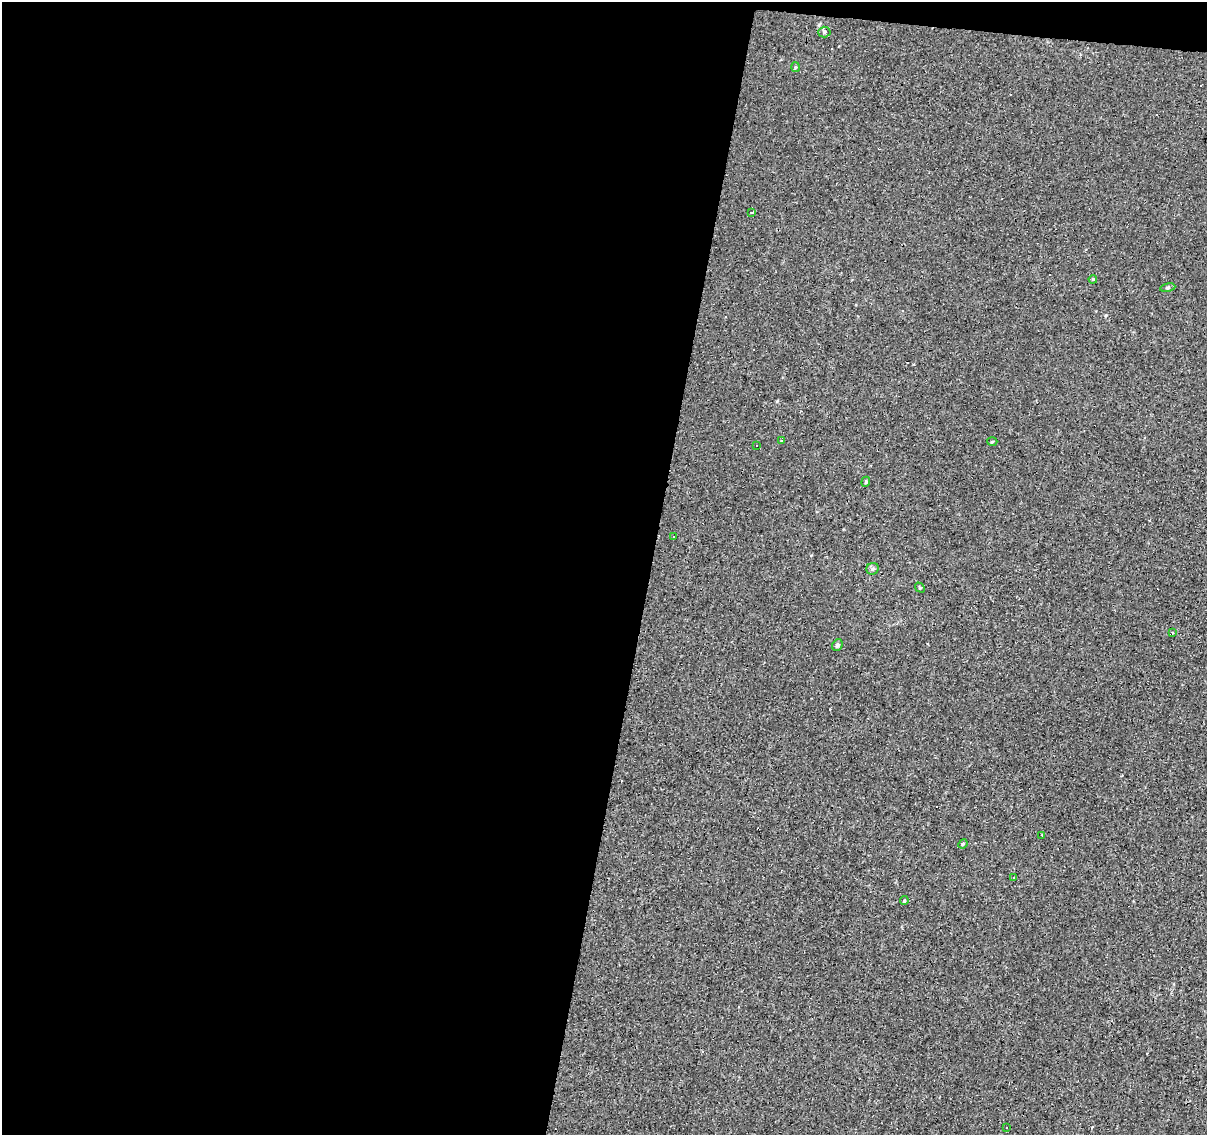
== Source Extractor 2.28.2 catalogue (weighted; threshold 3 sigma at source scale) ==
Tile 1 of 4 x 4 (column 1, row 1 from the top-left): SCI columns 1-1205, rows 3622-4754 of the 4824 x 5035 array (HDU 1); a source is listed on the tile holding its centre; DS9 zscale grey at full resolution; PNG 1209 x 1137 px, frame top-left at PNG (2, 2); each listed source drawn as its Kron ellipse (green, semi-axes under 4 px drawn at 4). Shown black and unused: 55% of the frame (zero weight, under 3 of 4 exposures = <1% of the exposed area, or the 3 px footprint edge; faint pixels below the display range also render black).
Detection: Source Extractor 2.28.2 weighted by HDU 2 'WHT'; one run over the whole footprint, this tile lists its part. Background -0.00146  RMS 0.0033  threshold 0.0146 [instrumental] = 3 sigma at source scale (4.5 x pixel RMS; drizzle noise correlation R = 1.50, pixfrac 1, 0.0396/0.0396 arcsec/px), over >= 5 px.
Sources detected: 34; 15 cosmic-ray / hot-pixel residue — neither listed nor drawn; the other 19 listed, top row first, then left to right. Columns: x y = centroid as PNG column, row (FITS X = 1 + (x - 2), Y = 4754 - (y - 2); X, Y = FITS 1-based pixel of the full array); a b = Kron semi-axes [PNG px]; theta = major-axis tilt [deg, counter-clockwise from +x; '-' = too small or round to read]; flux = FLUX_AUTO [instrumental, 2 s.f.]
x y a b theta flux
824 32 6 5 - 0.62
795 67 5 3 - 0.32
752 212 3 3 - 1.7
1093 279 4 3 - 0.26
1168 288 8 4 10 0.49
782 441 3 2 - 0.44
992 442 5 3 - 0.29
757 446 3 2 - 0.52
866 482 5 4 - 0.44
674 537 3 2 - 0.35
873 569 6 6 - 0.79
920 588 5 4 - 0.39
1172 633 4 2 - 0.26
837 645 6 5 - 0.82
1042 835 3 3 - 0.57
963 844 5 4 - 0.39
1014 878 3 3 - 0.4
904 901 4 3 - 0.32
1007 1128 3 2 - 0.46